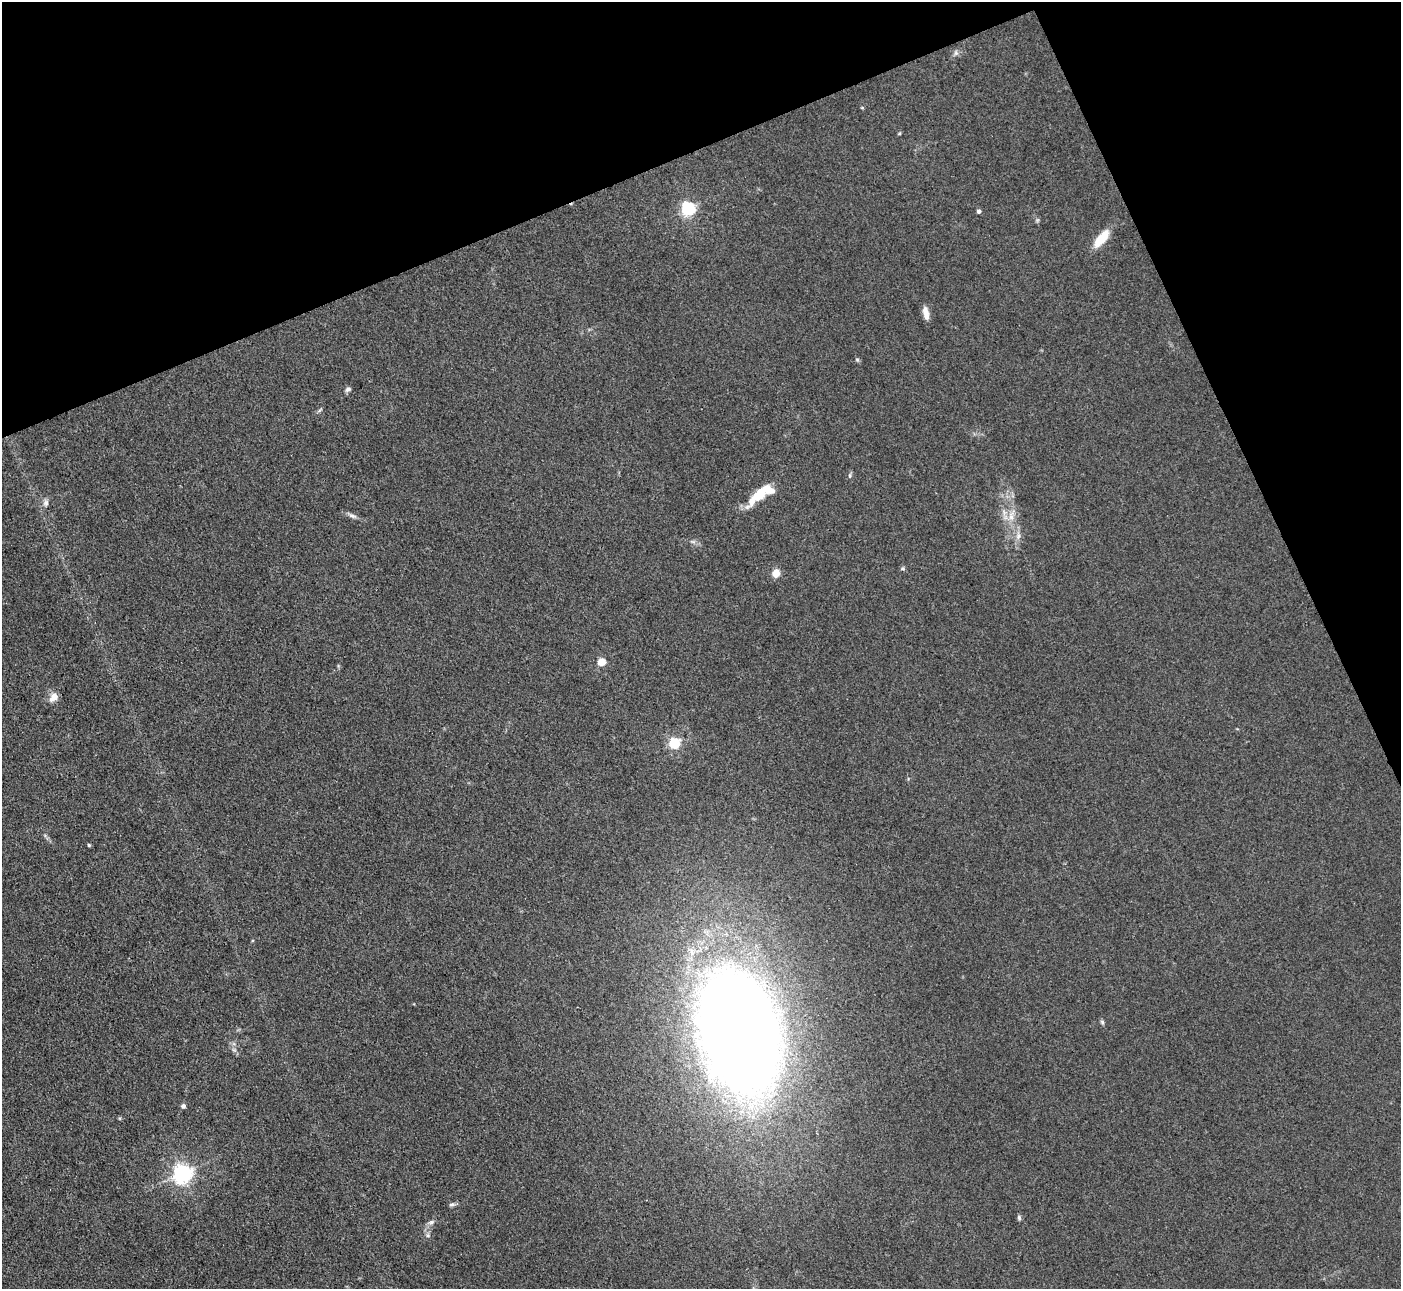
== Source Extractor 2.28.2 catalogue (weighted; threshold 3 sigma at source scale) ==
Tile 3 of 4 x 4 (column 3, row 1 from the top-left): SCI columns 2799-4197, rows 4147-5433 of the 5599 x 5585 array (HDU 1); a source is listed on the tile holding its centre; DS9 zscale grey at full resolution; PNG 1403 x 1291 px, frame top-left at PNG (2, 2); no overlay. Shown black and unused: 21% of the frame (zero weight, under 3 of 4 exposures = <1% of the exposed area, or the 3 px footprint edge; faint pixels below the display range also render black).
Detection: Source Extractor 2.28.2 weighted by HDU 2 'WHT'; one run over the whole footprint, this tile lists its part. Background 0.0557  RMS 0.0059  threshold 0.0266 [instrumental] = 3 sigma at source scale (4.5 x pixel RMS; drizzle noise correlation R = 1.50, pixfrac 1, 0.05/0.05 arcsec/px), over >= 5 px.
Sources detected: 34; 2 inside a brighter listed object's ellipse — not listed separately; the other 32 listed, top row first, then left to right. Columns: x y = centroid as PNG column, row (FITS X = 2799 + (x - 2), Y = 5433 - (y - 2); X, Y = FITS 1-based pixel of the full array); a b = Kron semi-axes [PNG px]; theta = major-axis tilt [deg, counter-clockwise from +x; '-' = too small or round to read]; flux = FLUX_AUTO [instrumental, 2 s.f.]
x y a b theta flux
956 53 8 5 83 1.6
862 108 5 3 - 0.53
899 134 5 3 - 0.59
688 208 6 6 - 140
979 211 4 4 - 1.9
1037 220 7 4 71 0.87
1101 238 22 9 49 14
926 313 16 6 -79 4.6
857 360 5 5 - 0.88
348 389 7 5 32 1.6
850 476 7 4 72 0.99
762 492 35 12 39 17
46 503 10 7 84 2.4
352 516 12 5 -23 2.3
1011 516 19 8 76 6.9
1018 536 9 6 89 2.9
693 542 7 4 -1 1.3
903 568 6 5 - 1
776 573 8 7 - 6.4
602 662 5 5 - 19
54 697 11 8 51 5.7
674 743 5 5 - 55
89 845 4 4 - 0.81
1102 1022 6 5 - 1.1
740 1033 101 59 -76 1300
234 1050 6 5 - 1.3
183 1106 5 5 - 2.2
183 1173 7 6 - 320
452 1204 8 5 26 1.4
1019 1218 7 5 -87 1.2
431 1222 10 5 25 1.9
428 1235 6 5 - 1.3